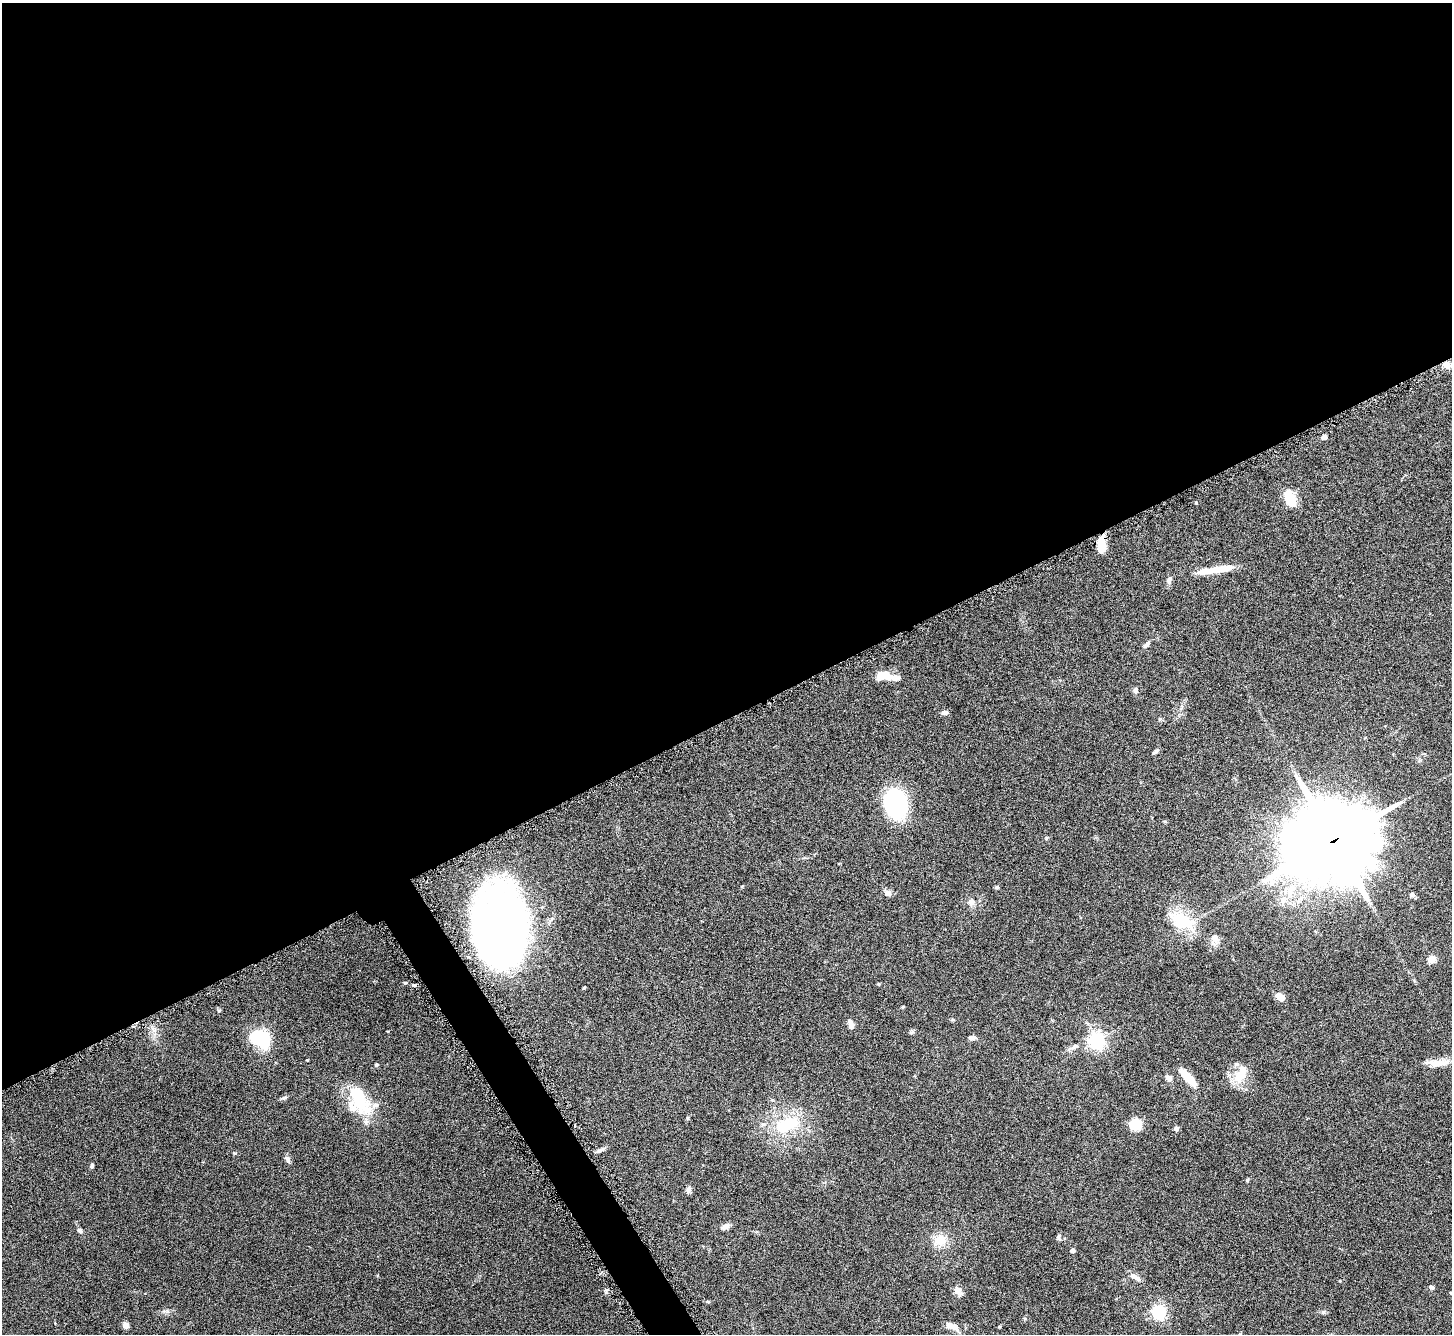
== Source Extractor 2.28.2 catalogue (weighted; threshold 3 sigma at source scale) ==
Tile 2 of 4 x 4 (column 2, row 1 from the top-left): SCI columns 1455-2904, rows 4166-5497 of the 5811 x 5803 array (HDU 1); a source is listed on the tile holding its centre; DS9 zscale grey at full resolution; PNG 1454 x 1336 px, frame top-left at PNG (2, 3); no overlay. Shown black and unused: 55% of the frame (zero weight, under 4 of 8 exposures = <1% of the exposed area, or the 3 px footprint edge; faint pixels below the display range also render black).
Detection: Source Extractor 2.28.2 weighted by HDU 2 'WHT'; one run over the whole footprint, this tile lists its part. Background 0.0874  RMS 0.005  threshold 0.0206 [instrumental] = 3 sigma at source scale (4.09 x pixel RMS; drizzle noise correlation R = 1.36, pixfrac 0.8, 0.05/0.05 arcsec/px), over >= 5 px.
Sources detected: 74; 1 inside a brighter object's white glare — not listed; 7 inside a brighter listed object's ellipse — not listed separately; the other 66 listed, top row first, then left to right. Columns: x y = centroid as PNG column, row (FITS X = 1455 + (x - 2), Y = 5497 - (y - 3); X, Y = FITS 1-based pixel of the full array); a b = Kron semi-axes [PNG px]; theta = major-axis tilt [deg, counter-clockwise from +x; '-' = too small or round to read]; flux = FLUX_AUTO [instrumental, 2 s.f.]
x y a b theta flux
1446 365 9 7 -30 3.2
1324 437 5 5 - 1.7
1290 498 20 10 -66 9.9
1196 503 5 3 - 0.37
1101 545 17 7 90 7.6
1219 569 32 7 9 9.3
1169 580 11 7 75 1.6
1145 645 7 5 48 0.97
883 676 16 9 12 6.5
1135 690 8 6 86 1.2
945 712 8 5 -1 1.5
1160 719 5 5 - 0.59
1155 752 8 4 38 0.94
896 804 22 16 -77 55
1046 838 5 4 - 0.51
1333 840 31 27 20 4100
742 886 4 3 - 0.37
997 887 5 4 - 0.74
1291 888 27 10 24 9.6
888 893 9 8 - 1.8
1412 895 7 5 -31 1.3
971 902 10 8 56 2.2
1182 921 34 18 -32 19
501 928 53 36 -85 380
1215 938 12 10 -61 3.1
1431 959 5 5 - 11
405 983 4 3 - 0.44
879 984 5 3 - 0.4
584 987 4 3 - 0.54
1280 997 9 6 -30 4.2
902 1007 5 3 - 0.42
952 1020 6 4 18 0.5
851 1026 6 5 - 2
911 1032 7 5 21 0.76
260 1038 20 14 -31 27
972 1038 9 5 -12 1.6
1097 1041 6 6 - 160
1075 1046 12 5 35 1.5
1438 1063 35 8 0 6
376 1065 5 4 - 0.7
1240 1075 27 13 65 9.1
1188 1077 23 7 -48 8.6
1169 1078 9 6 -37 1.7
284 1098 9 4 13 0.86
359 1099 35 24 -77 22
688 1118 5 3 - 0.43
1135 1124 12 11 - 9.2
786 1125 28 15 25 22
1176 1129 5 5 - 1.7
601 1150 13 4 22 1.4
287 1159 10 5 -63 1.3
92 1165 6 4 75 0.73
688 1190 10 5 86 1.3
725 1226 9 6 23 2.3
80 1230 6 5 - 1.3
1059 1236 7 6 - 0.99
940 1240 14 12 18 7.6
1072 1251 5 5 - 0.99
1134 1277 15 6 -34 2.5
1432 1287 6 4 -20 1.1
958 1291 14 8 -46 2.3
1451 1293 3 3 - 0.52
1159 1312 6 6 - 100
1323 1312 6 5 - 0.68
126 1325 6 5 - 2.8
952 1326 18 7 -23 3.9
Overlapping masked pixels (flux is a lower limit): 4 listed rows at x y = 1446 365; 1101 545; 1333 840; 501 928
Isophote crosses this tile's border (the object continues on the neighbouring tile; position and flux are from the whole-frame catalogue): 2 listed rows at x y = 1438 1063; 1451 1293
Unlisted compact peaks at least as high as the median listed source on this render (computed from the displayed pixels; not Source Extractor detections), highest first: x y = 1247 1180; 235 1153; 605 1292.